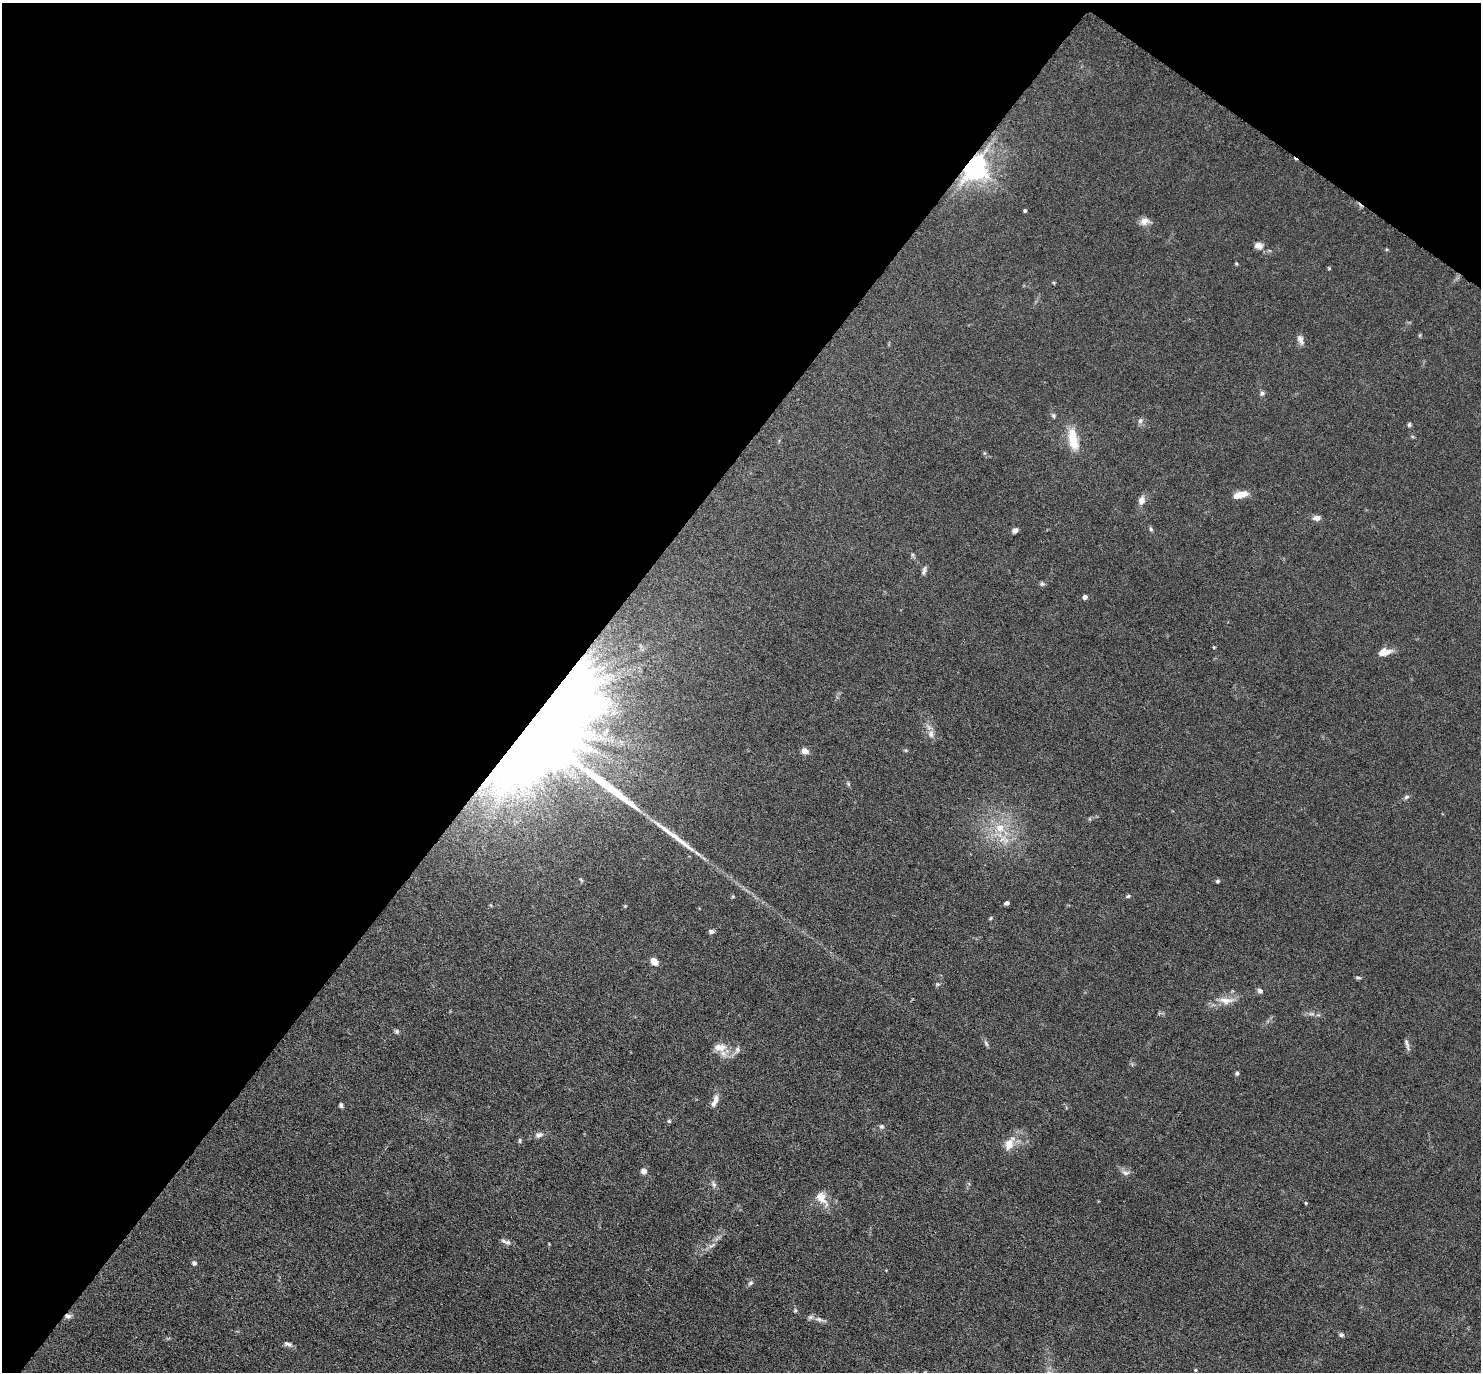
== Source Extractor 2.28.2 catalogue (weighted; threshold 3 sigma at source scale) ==
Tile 2 of 4 x 4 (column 2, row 1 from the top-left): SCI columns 1523-3001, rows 4556-5925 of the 6088 x 6079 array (HDU 1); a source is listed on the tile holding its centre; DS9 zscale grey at full resolution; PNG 1483 x 1374 px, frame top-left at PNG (2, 3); no overlay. Shown black and unused: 40% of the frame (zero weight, under 3 of 6 exposures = <1% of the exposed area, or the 3 px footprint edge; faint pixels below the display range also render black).
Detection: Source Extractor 2.28.2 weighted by HDU 2 'WHT'; one run over the whole footprint, this tile lists its part. Background 0.0331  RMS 0.0038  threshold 0.0154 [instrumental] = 3 sigma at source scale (4.09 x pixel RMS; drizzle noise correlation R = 1.36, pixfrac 0.8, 0.05/0.05 arcsec/px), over >= 5 px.
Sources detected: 72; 2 long thin detections or spike segments (spike, bleed or trail) — not listed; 1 inside a brighter listed object's ellipse — not listed separately; the other 69 listed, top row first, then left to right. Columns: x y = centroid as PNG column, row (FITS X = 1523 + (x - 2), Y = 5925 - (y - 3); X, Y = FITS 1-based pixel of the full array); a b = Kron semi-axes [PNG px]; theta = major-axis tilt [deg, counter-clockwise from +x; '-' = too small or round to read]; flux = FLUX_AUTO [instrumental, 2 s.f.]
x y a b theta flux
974 166 7 7 - 410
1025 211 3 3 - 0.56
1144 221 12 9 16 2.3
1258 245 11 8 -14 2.1
1236 263 5 4 - 0.39
1329 268 4 4 - 0.38
1420 335 6 4 71 0.37
1300 340 14 7 -69 1.7
1262 393 7 6 - 0.85
1053 416 7 5 -88 0.6
1140 421 8 6 75 0.94
1409 425 6 4 76 0.56
1073 439 30 12 -78 7.8
1240 495 17 7 15 4.2
1141 500 11 8 80 2.1
1317 518 9 6 5 1.6
1151 529 6 4 -61 0.59
1015 530 6 5 - 1.6
924 570 13 5 79 1.1
1042 584 7 5 -41 0.66
1085 597 4 4 - 1.5
1384 652 17 8 12 2.9
539 732 91 41 49 2200
931 734 11 7 -90 1.9
906 750 5 4 - 0.44
805 751 7 6 - 2.6
848 784 5 5 - 0.5
1406 797 7 5 18 0.81
1000 828 13 11 -28 5.3
581 880 8 3 -45 0.43
1218 881 6 4 1 0.56
1128 896 5 4 - 0.54
1006 903 5 4 - 0.97
991 918 5 4 - 0.42
711 931 6 5 - 1.1
654 961 7 5 -48 3.9
1358 978 7 3 -9 0.52
938 984 5 5 - 0.55
1260 991 7 6 - 0.96
1226 1000 23 9 -3 4.1
1312 1014 8 4 -1 0.98
397 1031 7 5 -42 0.68
986 1043 9 4 -63 0.76
1407 1044 17 4 -73 1.2
720 1047 17 10 2 4.3
737 1049 7 7 - 1.1
1237 1073 5 4 - 0.61
715 1101 17 6 67 2.3
341 1105 5 4 - 0.83
669 1121 5 5 - 0.48
882 1126 6 6 - 0.75
538 1135 10 7 15 1.5
520 1141 7 3 89 0.49
1009 1144 20 11 65 4.6
644 1171 5 5 - 2.2
1126 1173 12 6 -9 1.4
714 1184 9 5 -69 1
822 1198 22 11 -55 4.4
1306 1203 4 4 - 0.36
508 1242 9 5 3 1
711 1246 11 4 39 1.3
194 1263 6 6 - 0.95
751 1283 8 5 27 0.76
795 1310 5 4 - 0.43
68 1316 8 6 -10 1.2
819 1319 12 5 -18 1.6
1341 1335 6 5 - 0.87
287 1344 10 6 -12 1.2
1196 1370 5 3 - 0.4
Overlapping masked pixels (flux is a lower limit): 3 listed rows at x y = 974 166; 539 732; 68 1316